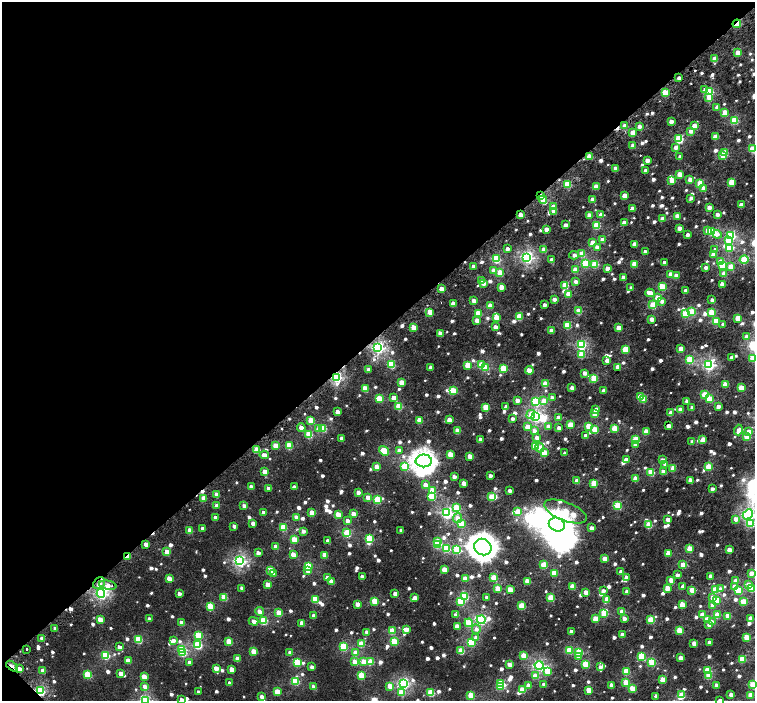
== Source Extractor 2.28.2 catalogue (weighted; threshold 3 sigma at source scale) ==
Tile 5 of 4 x 4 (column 1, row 2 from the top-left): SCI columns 51-1555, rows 3078-4475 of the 6116 x 6091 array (HDU 1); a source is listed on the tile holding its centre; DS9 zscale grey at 2 x 2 block average (1 PNG px = mean of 2 x 2 image px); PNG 757 x 703 px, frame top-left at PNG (2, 2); each listed source drawn as its Kron ellipse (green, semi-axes under 4 px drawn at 4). Shown black and unused: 48% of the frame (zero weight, under 2 of 3 exposures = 3% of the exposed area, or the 3 px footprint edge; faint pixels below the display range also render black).
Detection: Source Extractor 2.28.2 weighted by HDU 2 'WHT'; one run over the whole footprint, this tile lists its part. Background 0.00206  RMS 0.0023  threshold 0.0105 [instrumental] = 3 sigma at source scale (4.5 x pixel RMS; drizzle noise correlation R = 1.50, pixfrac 1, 0.0396/0.0396 arcsec/px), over >= 5 px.
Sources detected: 964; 10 inside a brighter object's white glare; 10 cosmic-ray / hot-pixel residue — neither listed nor drawn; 16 inside a brighter listed object's ellipse — not listed separately; of the other 928, all 500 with FLUX_AUTO >= 2.63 (the completeness limit of this list) listed and drawn (428 fainter detections not listed), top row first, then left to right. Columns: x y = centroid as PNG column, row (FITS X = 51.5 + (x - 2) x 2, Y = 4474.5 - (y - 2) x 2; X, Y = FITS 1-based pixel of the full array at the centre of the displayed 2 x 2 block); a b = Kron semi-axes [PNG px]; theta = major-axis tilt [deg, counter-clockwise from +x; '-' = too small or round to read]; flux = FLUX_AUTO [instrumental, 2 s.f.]
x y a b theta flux
737 24 4 2 - 15
738 53 3 3 - 11
715 59 3 3 - 11
679 78 3 2 - 3.2
705 90 3 3 - 3.8
710 91 3 3 - 22
665 93 3 3 - 20
709 97 3 3 - 8.8
717 107 3 3 - 3.6
725 113 3 3 - 13
734 120 3 3 - 28
671 121 3 3 - 4.8
625 126 3 3 - 6.3
639 126 3 2 - 3.8
694 126 3 3 - 9.2
691 131 3 3 - 3.2
633 132 3 3 - 9.4
715 137 4 3 - 8.4
679 139 3 3 - 35
633 145 3 3 - 5.9
676 147 3 3 - 4.7
752 149 3 3 - 19
725 153 3 3 - 14
723 155 3 3 - 14
589 156 3 3 - 9.3
680 157 3 3 - 4.7
647 160 3 3 - 5.5
616 168 3 3 - 7
645 171 3 2 - 3.2
680 174 3 3 - 8.8
690 179 3 3 - 5
672 180 3 3 - 8.6
731 182 3 3 - 15
700 183 3 3 - 19
568 184 3 3 - 24
596 186 3 3 - 10
704 188 3 3 - 6
541 196 3 2 - 6.1
624 196 3 3 - 8
691 198 3 3 - 2.9
543 200 4 3 - 19
592 200 3 3 - 7.5
741 205 3 3 - 5.2
553 207 3 3 - 8.2
709 207 3 3 - 6.2
633 208 3 3 - 6
554 212 3 3 - 3.5
717 214 3 2 - 3.4
520 215 3 3 - 8.6
589 215 3 3 - 4.9
601 215 3 3 - 4.5
677 216 3 3 - 6.6
663 219 3 3 - 6.1
624 223 3 3 - 7.5
565 225 3 2 - 4.6
596 225 3 3 - 23
679 228 3 3 - 4.8
546 229 3 3 - 4.6
707 230 3 3 - 5
712 232 3 3 - 23
717 234 4 4 - 3.5
687 235 3 2 - 3.4
731 236 3 3 - 47
602 240 3 3 - 6.7
728 241 3 3 - 13
593 243 3 3 - 8.4
635 244 3 3 - 6
597 247 3 3 - 4.2
730 248 4 3 - 14
507 249 3 3 - 2.7
544 249 3 3 - 7.5
715 250 3 3 - 3.9
645 252 3 2 - 3.6
582 254 3 3 - 12
574 255 5 3 - 3
713 255 3 3 - 4.8
527 257 4 4 - 110
496 259 3 3 - 32
744 259 4 3 - 29
552 260 3 3 - 4
664 262 3 2 - 3
721 262 3 3 - 15
585 263 3 3 - 25
595 264 3 3 - 19
634 264 3 3 - 13
473 266 3 3 - 3.5
722 266 3 3 - 18
706 267 3 3 - 3.4
731 267 3 3 - 8.5
607 268 3 3 - 4.1
494 270 3 3 - 5.1
575 270 3 3 - 9.1
500 273 3 3 - 16
724 273 3 3 - 6.4
671 274 3 3 - 5.8
676 276 3 3 - 6.4
623 277 3 2 - 3.1
482 281 3 3 - 6.1
576 282 3 3 - 2.9
483 283 3 3 - 3.8
722 284 3 3 - 6.3
565 285 3 3 - 19
662 286 3 3 - 20
501 287 3 3 - 7.7
631 288 3 3 - 3
441 289 3 3 - 6.3
686 291 3 3 - 4.8
650 293 5 3 - 7.8
568 294 3 3 - 8.8
657 298 3 3 - 9.7
554 299 3 3 - 3.2
712 300 3 2 - 2.9
474 301 3 3 - 4.6
662 301 4 3 - 3.1
453 304 3 3 - 6.9
544 305 3 2 - 3.2
653 305 3 3 - 20
490 306 3 3 - 9.1
579 311 3 3 - 16
430 312 3 3 - 12
692 312 3 3 - 18
711 312 3 3 - 17
478 313 3 3 - 11
685 314 3 3 - 23
496 317 3 3 - 9.4
519 317 3 3 - 17
738 318 3 3 - 14
652 319 3 3 - 5.6
477 320 3 3 - 8
716 321 3 3 - 17
723 324 3 3 - 2.8
567 325 3 3 - 21
413 327 3 3 - 9
495 327 3 3 - 4.8
619 328 3 3 - 11
551 331 3 3 - 7.8
440 333 3 3 - 5.2
747 336 3 3 - 4.1
581 345 3 3 - 51
378 348 4 4 - 97
681 349 3 3 - 7.5
625 350 3 3 - 19
581 354 3 3 - 14
731 357 3 2 - 3.2
753 358 3 3 - 17
690 360 3 3 - 32
607 361 3 3 - 5
391 365 3 3 - 27
468 365 3 3 - 14
481 365 3 3 - 12
709 365 4 4 - 82
431 367 3 3 - 3
618 367 3 3 - 12
485 368 3 3 - 17
503 368 3 3 - 23
369 370 3 3 - 3.8
529 370 4 3 - 13
584 373 3 3 - 4.6
336 377 3 3 - 71
594 378 3 3 - 22
401 383 3 3 - 11
545 384 3 3 - 14
725 384 3 3 - 11
572 388 3 3 - 5.7
741 388 3 3 - 13
365 389 3 3 - 14
453 390 3 3 - 14
604 391 3 3 - 5.5
704 395 3 3 - 18
640 397 3 3 - 14
379 398 4 3 - 18
394 398 3 3 - 5.4
552 398 3 3 - 3.3
644 399 3 3 - 8
710 399 3 3 - 15
517 400 3 3 - 4.7
536 401 4 3 - 40
544 401 3 3 - 6.8
687 401 3 3 - 3.6
399 406 3 3 - 20
718 406 3 3 - 4.3
486 407 3 3 - 16
506 407 3 3 - 3.7
692 407 3 2 - 3
596 410 3 3 - 4.1
680 410 3 3 - 7.1
337 412 3 3 - 5.5
671 413 3 3 - 7.6
531 414 4 4 - 5.4
595 414 3 3 - 13
536 416 4 4 - 83
558 418 3 3 - 5.6
512 419 3 3 - 2.9
311 420 3 3 - 12
419 420 3 3 - 13
449 420 3 3 - 7
571 424 3 3 - 12
588 426 3 3 - 9.4
668 426 3 3 - 6.6
527 427 3 3 - 10
548 427 3 3 - 5.2
301 428 4 3 - 5.7
319 428 4 3 - 3.9
323 428 3 3 - 21
559 428 3 3 - 3.4
614 428 3 3 - 19
595 429 3 3 - 13
738 430 5 4 - 5.6
457 431 3 3 - 12
534 431 4 4 - 3.4
646 431 3 3 - 9.1
749 432 3 3 - 6.4
309 435 3 3 - 20
585 436 3 3 - 2.7
747 436 3 3 - 20
342 438 3 3 - 3.2
537 438 3 3 - 3.1
636 439 4 3 - 19
480 440 3 3 - 3.9
703 440 3 3 - 10
692 442 3 3 - 3.5
275 445 3 3 - 8.5
635 445 3 3 - 2.9
289 446 3 3 - 21
535 446 3 3 - 23
540 447 5 4 - 3.8
257 450 3 3 - 13
399 450 3 3 - 3.1
384 451 5 3 - 25
544 453 3 3 - 15
565 453 3 3 - 2.9
450 454 3 3 - 11
264 455 5 3 - 6
470 456 3 3 - 6.6
626 460 3 3 - 8.7
662 460 3 3 - 3.5
424 461 8 6 0 340
665 464 3 3 - 3.3
405 466 3 3 - 28
377 467 3 3 - 10
708 467 3 3 - 18
673 469 3 3 - 7.4
265 472 3 3 - 8.8
651 472 3 3 - 20
663 472 3 3 - 4.3
490 476 3 2 - 2.6
454 477 3 3 - 4.1
635 478 3 3 - 9.5
690 480 3 3 - 6.2
577 481 3 3 - 6.5
464 483 3 3 - 6
594 483 3 3 - 21
425 485 3 3 - 5.6
251 487 3 3 - 3.2
294 487 3 3 - 3.6
268 488 3 3 - 3.5
712 489 3 2 - 2.9
432 490 3 3 - 12
509 491 3 3 - 3.2
358 492 3 3 - 4.5
216 494 3 3 - 5
432 496 3 3 - 27
368 497 3 3 - 5.9
491 497 3 3 - 15
203 498 3 3 - 7.4
377 500 3 3 - 24
217 506 3 3 - 4.2
244 506 4 3 - 3.1
618 506 3 3 - 28
457 508 3 3 - 22
518 511 3 3 - 11
565 511 22 9 -22 30
264 513 3 3 - 4.1
312 513 3 3 - 7.3
447 513 4 4 - 81
338 514 3 3 - 9.1
354 514 3 3 - 11
748 514 5 4 - 94
215 517 3 3 - 3.4
296 517 3 3 - 5.4
457 518 5 4 - 4.2
668 519 3 3 - 5.4
736 519 3 3 - 4.4
347 521 3 3 - 3.4
253 523 3 3 - 3.5
461 524 3 3 - 21
751 524 3 3 - 16
557 525 8 6 -22 620
649 525 3 3 - 17
234 526 3 3 - 3.2
283 527 3 3 - 16
202 528 3 3 - 2.7
591 528 3 3 - 4.6
401 530 3 3 - 3.5
190 531 3 3 - 8
303 531 3 3 - 3.2
347 533 3 3 - 29
369 538 3 3 - 28
294 540 3 3 - 16
328 541 3 3 - 3.1
438 542 3 3 - 20
146 544 3 3 - 5
437 545 3 3 - 11
276 547 3 3 - 7.2
483 547 9 8 - 670
446 549 3 3 - 20
689 549 3 3 - 15
457 550 4 3 - 27
729 550 3 3 - 9
167 552 3 3 - 9.4
258 553 3 3 - 3.6
668 553 3 3 - 13
293 554 3 3 - 7.7
325 555 3 3 - 10
127 557 4 2 - 8.9
605 559 3 3 - 9.7
239 561 4 4 - 95
543 565 3 3 - 17
683 565 3 3 - 13
308 566 3 3 - 24
271 570 3 3 - 12
308 570 3 3 - 6.3
444 570 3 3 - 11
621 572 3 3 - 4.4
554 573 3 3 - 15
751 573 3 3 - 4.6
274 574 3 3 - 3.6
677 575 3 2 - 3.7
710 576 3 3 - 5.5
362 577 3 3 - 4.7
626 577 3 3 - 3.7
327 578 3 3 - 5.7
494 578 3 3 - 17
169 579 3 3 - 8.5
465 579 3 3 - 9.2
671 580 3 3 - 8.1
331 581 3 3 - 7.8
527 581 3 3 - 13
736 581 3 3 - 5.9
99 583 7 5 44 4.4
108 585 9 4 -10 4.7
268 585 3 3 - 8.5
748 585 3 3 - 5.5
573 586 3 3 - 12
734 586 3 3 - 4.1
682 587 3 3 - 3.2
242 588 3 2 - 2.8
667 588 3 3 - 8.8
751 588 3 3 - 20
498 589 3 3 - 15
510 589 3 3 - 10
721 589 4 3 - 3
692 590 3 3 - 12
715 590 4 3 - 17
739 590 4 3 - 16
603 591 3 3 - 4
586 592 3 3 - 7.6
627 592 3 3 - 7.2
101 593 4 4 - 98
179 593 3 3 - 3.3
395 594 3 3 - 4.8
464 596 3 3 - 27
224 597 3 3 - 17
487 597 3 3 - 4.2
712 597 3 3 - 5.2
415 598 3 3 - 4.7
551 598 3 3 - 22
315 599 3 3 - 20
607 599 4 3 - 7.7
716 600 3 3 - 16
375 601 3 3 - 18
460 601 3 3 - 24
743 602 3 3 - 19
357 604 3 3 - 6.1
682 604 3 3 - 14
712 605 3 3 - 2.9
210 606 3 3 - 17
522 606 3 3 - 21
259 611 4 3 - 3.6
622 612 3 3 - 10
279 613 3 3 - 13
604 613 4 3 - 19
455 615 3 3 - 2.8
702 615 3 3 - 9.1
717 615 3 3 - 13
313 616 3 3 - 3
728 616 3 3 - 13
149 619 3 3 - 4.4
595 619 3 3 - 11
624 619 3 3 - 4.3
751 619 3 3 - 7.4
100 620 3 3 - 9.9
481 620 4 4 - 70
651 620 3 3 - 23
707 620 3 3 - 12
254 621 5 3 - 3.6
264 621 3 3 - 26
712 622 3 3 - 3.5
182 623 3 3 - 5.8
302 623 3 3 - 8.3
469 623 4 3 - 21
709 625 3 3 - 3.7
457 626 4 3 - 5.2
55 628 3 2 - 2.8
406 629 4 3 - 6
476 629 4 4 - 2.8
679 630 3 3 - 17
392 631 3 3 - 15
571 631 3 2 - 3.8
367 632 3 3 - 4.4
622 634 3 2 - 4.6
198 635 3 3 - 21
747 637 3 3 - 17
42 638 3 3 - 4.1
476 638 3 3 - 4.3
138 639 3 3 - 24
173 640 3 3 - 2.8
394 641 3 3 - 24
229 642 3 3 - 16
471 642 3 3 - 33
709 642 3 2 - 4.7
694 643 3 3 - 7.2
361 644 3 3 - 15
198 645 4 3 - 33
119 647 3 3 - 3.7
343 647 3 3 - 29
26 649 2 2 - 3.9
181 649 3 3 - 20
569 650 3 3 - 20
254 651 3 3 - 11
461 651 3 3 - 16
290 652 3 3 - 3.8
579 652 3 3 - 20
183 653 3 3 - 23
356 653 3 3 - 9.5
106 655 4 3 - 36
524 656 3 3 - 16
578 656 3 3 - 3.9
641 656 3 3 - 25
680 658 3 3 - 6.5
237 659 3 3 - 5.9
742 659 3 3 - 22
128 661 3 3 - 8.3
363 661 3 3 - 6.7
189 662 3 3 - 2.8
297 662 3 3 - 24
354 662 3 3 - 5.1
370 662 3 3 - 14
652 662 3 3 - 24
585 664 3 3 - 18
510 665 3 3 - 4.3
539 665 4 4 - 72
12 666 7 2 -39 4.4
312 667 3 3 - 3.4
600 667 3 3 - 2.8
216 668 3 3 - 6.7
19 669 3 3 - 6.2
232 669 3 3 - 8.3
708 670 3 3 - 20
43 671 3 3 - 6
547 671 3 3 - 12
626 671 3 3 - 17
121 673 3 3 - 5.9
88 674 3 3 - 25
361 675 3 3 - 19
535 676 3 3 - 7.3
709 676 3 3 - 15
144 677 3 3 - 9.9
662 680 3 3 - 13
295 681 3 3 - 29
230 683 3 3 - 3.8
403 683 4 4 - 72
501 683 4 3 - 20
626 683 3 3 - 19
544 684 3 3 - 3.2
612 685 3 3 - 6.7
717 685 3 3 - 4.5
753 685 3 3 - 26
145 686 4 3 - 3.5
390 686 3 3 - 9
528 686 3 3 - 6.6
314 687 3 3 - 7.2
501 687 3 3 - 7.7
632 688 3 3 - 10
522 690 3 3 - 13
588 690 3 3 - 11
40 691 4 3 - 55
199 692 3 3 - 2.8
277 692 3 3 - 14
402 693 3 3 - 14
431 693 3 3 - 26
471 695 3 3 - 20
681 695 3 3 - 13
731 695 3 3 - 5.7
750 695 3 3 - 6.8
656 696 3 3 - 2.6
262 697 3 3 - 4.8
145 700 4 3 - 68
181 700 3 3 - 2.8
720 700 3 2 - 2.8
Overlapping masked pixels (flux is a lower limit): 9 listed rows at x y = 737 24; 541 196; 520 215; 336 377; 127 557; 99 583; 108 585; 12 666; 40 691
Isophote crosses this tile's border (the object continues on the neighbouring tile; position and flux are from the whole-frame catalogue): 9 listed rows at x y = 752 149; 753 358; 748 514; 751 524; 751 588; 753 685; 145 700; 181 700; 720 700